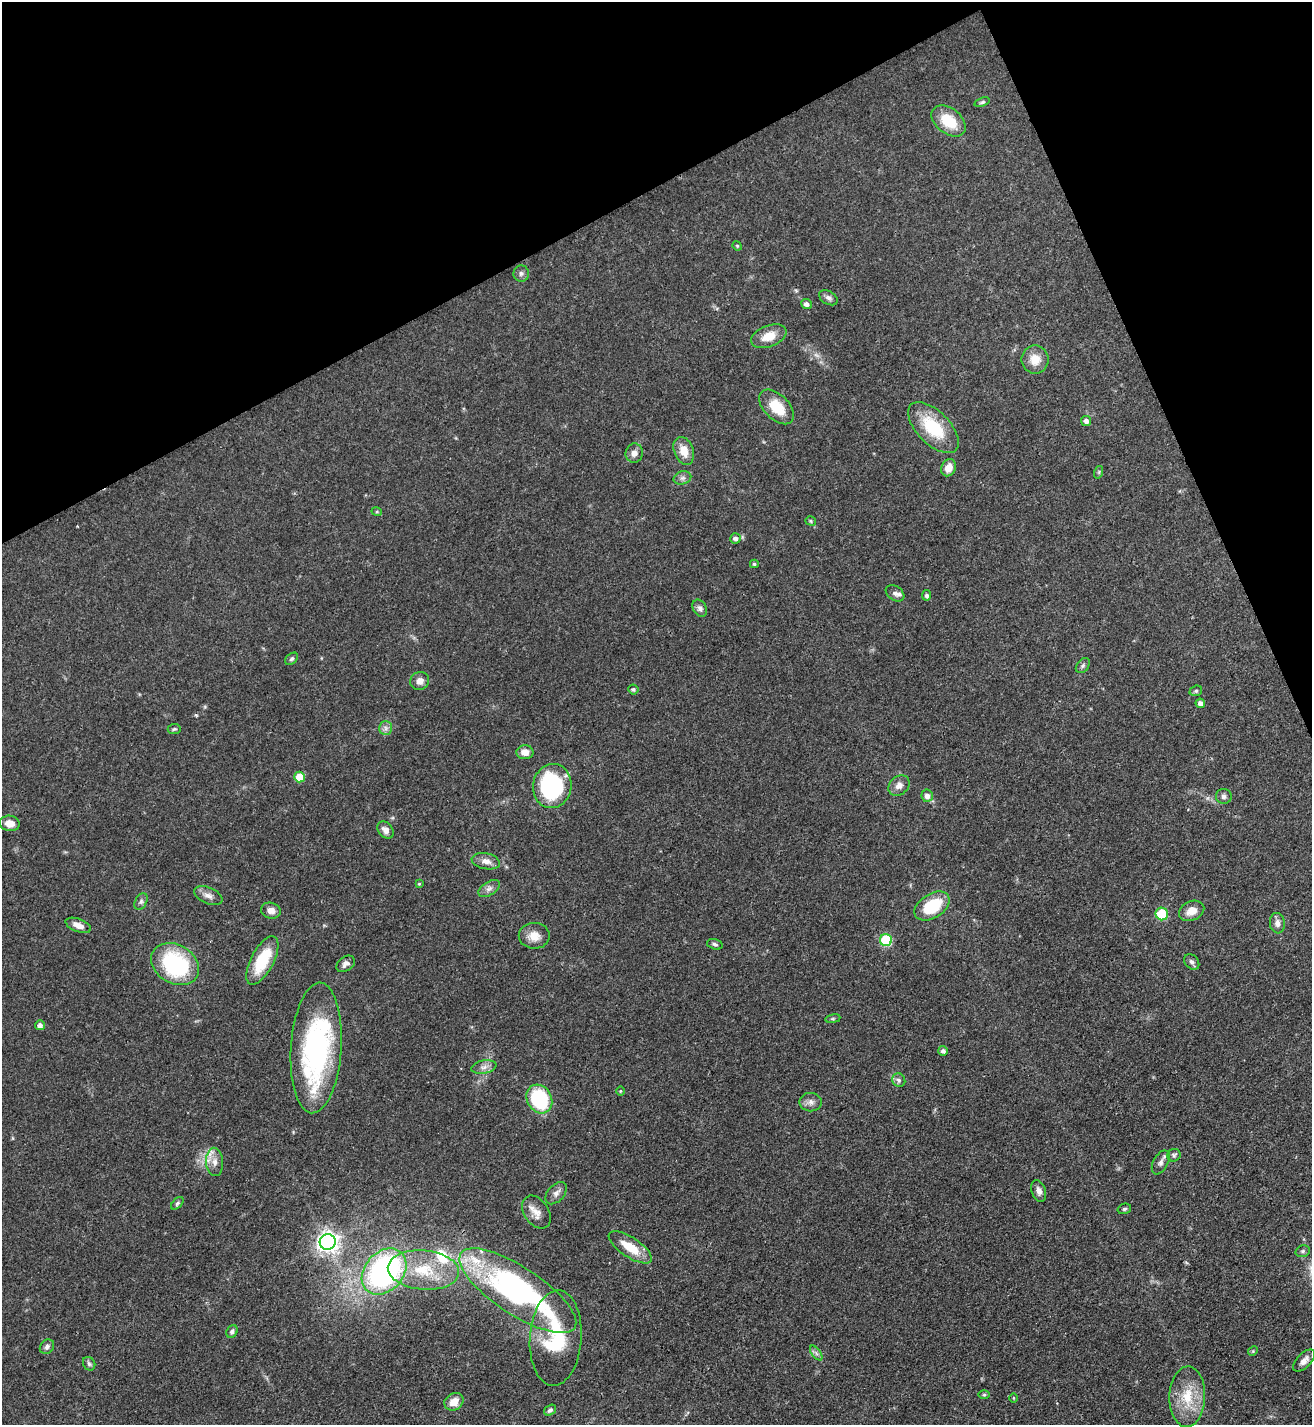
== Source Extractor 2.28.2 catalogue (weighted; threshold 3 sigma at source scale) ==
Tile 3 of 4 x 4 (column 3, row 1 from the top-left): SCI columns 2779-4088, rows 4274-5696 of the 5689 x 5699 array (HDU 1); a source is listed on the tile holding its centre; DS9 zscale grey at full resolution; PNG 1314 x 1427 px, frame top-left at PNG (2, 2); each listed source drawn as its Kron ellipse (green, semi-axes under 4 px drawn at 4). Shown black and unused: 21% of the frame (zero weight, under 3 of 4 exposures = <1% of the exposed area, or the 3 px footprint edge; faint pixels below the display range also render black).
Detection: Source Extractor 2.28.2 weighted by HDU 2 'WHT'; one run over the whole footprint, this tile lists its part. Background 0.0601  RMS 0.0038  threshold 0.0171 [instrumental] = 3 sigma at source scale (4.5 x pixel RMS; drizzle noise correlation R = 1.50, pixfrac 1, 0.05/0.05 arcsec/px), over >= 5 px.
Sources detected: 98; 1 too faint to see at this stretch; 1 inside a brighter object's white glare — neither listed nor drawn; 4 inside a brighter listed object's ellipse — not listed separately; the other 92 listed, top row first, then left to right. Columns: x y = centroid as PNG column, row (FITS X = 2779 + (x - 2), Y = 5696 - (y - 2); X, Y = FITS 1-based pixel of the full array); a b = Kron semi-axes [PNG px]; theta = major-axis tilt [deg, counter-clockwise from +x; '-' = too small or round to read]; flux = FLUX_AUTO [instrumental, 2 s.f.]
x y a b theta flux
982 102 8 4 18 0.69
949 121 19 12 -38 11
737 246 5 4 - 0.48
521 273 8 8 - 1.2
828 298 10 6 -31 1.4
806 304 5 5 - 1.5
769 336 18 10 21 6.1
1035 360 14 13 - 5.7
777 407 21 12 -45 10
1086 421 5 5 - 1.4
933 428 32 16 -45 19
684 451 14 9 -69 5.2
634 453 9 8 - 2.1
949 468 9 7 65 3.8
1099 472 6 4 72 0.49
682 478 9 6 15 1.2
377 512 5 3 - 0.37
811 521 5 4 - 0.55
735 538 5 5 - 1.3
754 564 4 4 - 0.63
895 593 10 7 -34 1.3
927 595 5 4 - 1.1
700 608 9 6 -58 1.5
292 659 7 5 41 0.79
1083 666 8 6 50 0.99
420 681 9 9 - 2.5
633 690 5 4 - 0.82
1196 691 6 5 - 0.65
1200 703 5 4 - 1.7
386 728 7 6 - 1.3
174 729 6 5 - 0.66
525 752 8 7 - 3.2
300 777 5 5 - 8.3
899 785 12 9 42 2.7
552 786 22 19 79 48
927 796 6 5 - 2.1
1224 796 8 7 - 1.3
10 823 10 7 -10 3.6
385 830 9 7 -50 2.4
486 861 14 8 -12 2.6
419 884 4 4 - 0.39
489 889 12 6 32 1.8
208 896 15 8 -23 2.3
141 901 9 5 64 1.1
932 906 19 12 32 16
271 911 10 8 -18 2.9
1192 911 13 9 24 3.9
1162 914 6 6 - 14
1277 923 10 7 -83 1.9
78 925 13 6 -21 3
534 936 15 13 -1 4.6
886 940 6 6 - 24
715 944 8 5 -18 0.9
262 960 26 11 62 16
1192 962 8 6 -47 1.2
175 964 25 19 -31 41
346 964 10 7 35 1.8
833 1019 8 4 8 0.55
40 1025 5 5 - 1.7
316 1048 65 25 86 67
943 1051 5 5 - 1.2
484 1067 13 6 10 2
899 1080 7 6 - 1.1
620 1091 5 3 - 0.34
539 1099 15 12 -62 28
811 1102 11 9 -2 2.1
1174 1155 7 6 - 0.8
215 1162 14 8 -87 3.1
1161 1162 13 7 61 1.7
1039 1191 11 7 -72 1.8
556 1193 13 8 49 2.1
177 1203 7 4 46 0.77
1124 1209 7 5 15 0.7
536 1212 18 12 -56 3.8
328 1242 8 8 - 250
630 1247 25 10 -33 8.5
1303 1251 7 5 16 0.77
423 1270 36 19 -5 18
384 1271 26 19 48 95
518 1291 68 23 -33 110
232 1331 7 5 61 1.1
556 1338 48 26 86 28
47 1347 8 6 45 1.2
1253 1351 5 4 - 0.44
816 1353 8 4 -54 1.1
1304 1361 14 7 45 2.4
89 1364 7 6 - 0.92
984 1395 6 4 1 0.53
1187 1397 30 18 88 13
1013 1398 5 3 - 0.3
454 1402 10 8 34 4.6
550 1410 6 4 37 0.94